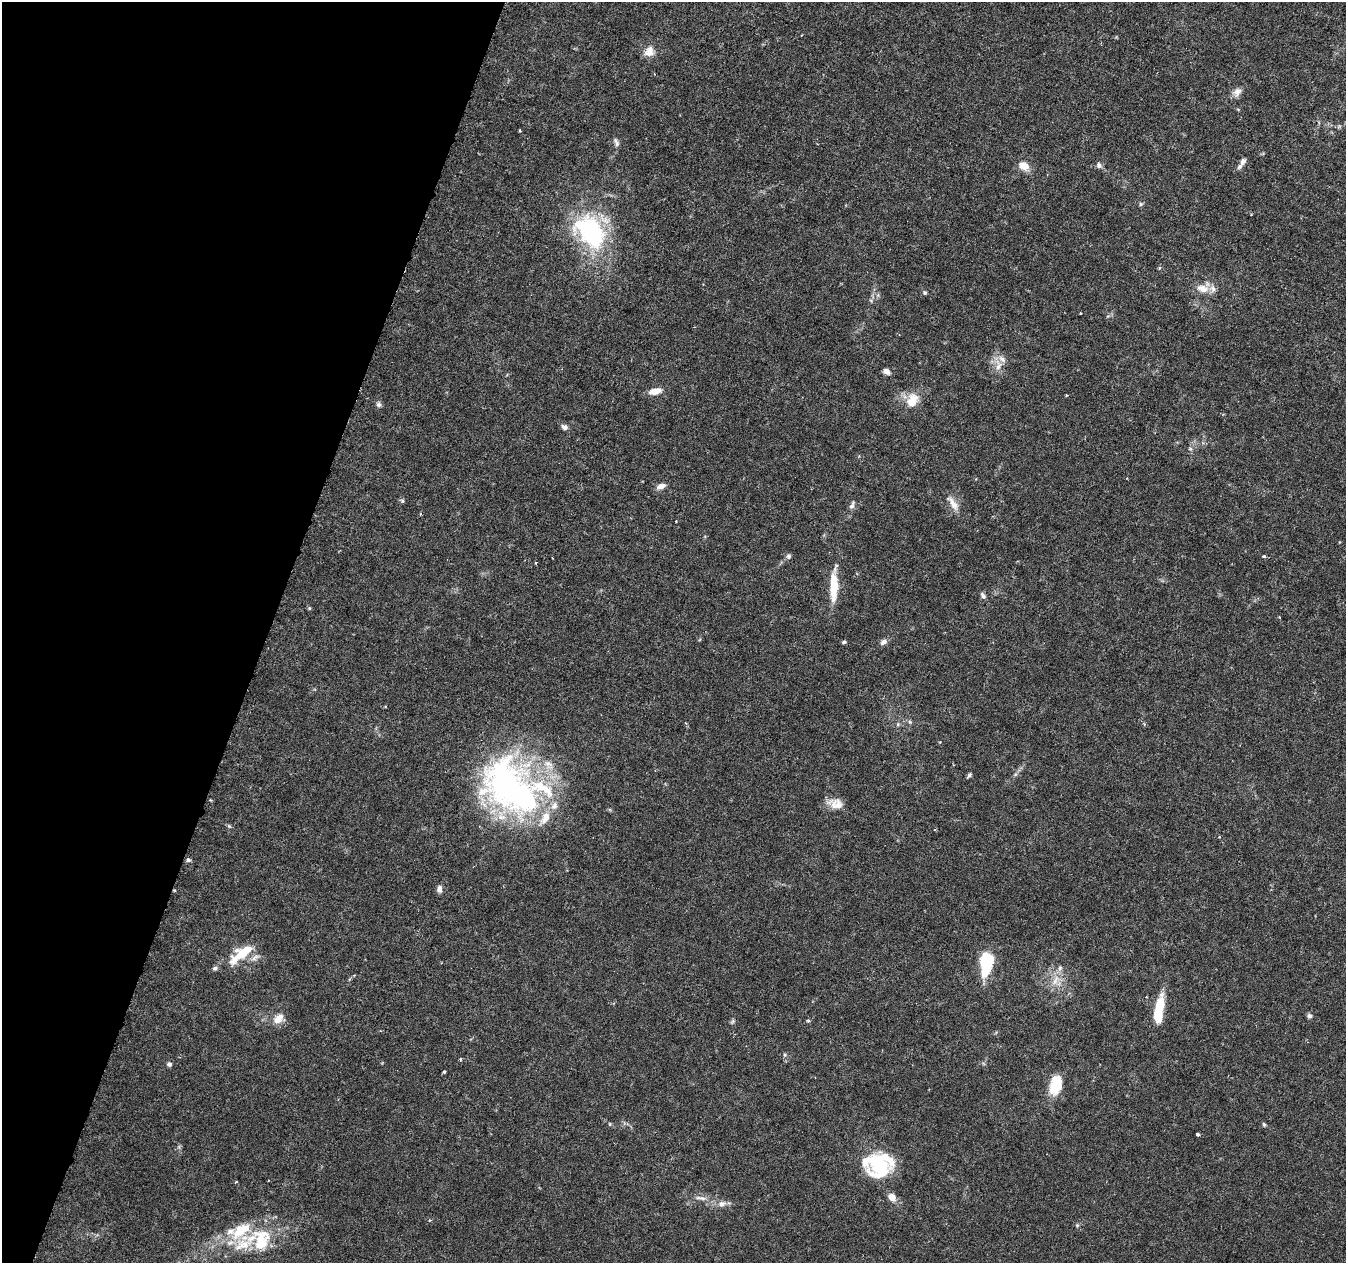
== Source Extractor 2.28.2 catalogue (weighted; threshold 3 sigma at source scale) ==
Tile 9 of 4 x 4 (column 1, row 3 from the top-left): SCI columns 1-1344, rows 1477-2737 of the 5387 x 5538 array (HDU 1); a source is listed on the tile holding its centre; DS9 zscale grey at full resolution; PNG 1348 x 1265 px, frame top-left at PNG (2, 2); no overlay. Shown black and unused: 20% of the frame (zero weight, under 3 of 6 exposures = <1% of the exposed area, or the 3 px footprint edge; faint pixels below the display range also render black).
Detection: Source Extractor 2.28.2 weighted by HDU 2 'WHT'; one run over the whole footprint, this tile lists its part. Background 0.0182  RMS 0.0016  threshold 0.00672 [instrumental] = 3 sigma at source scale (4.09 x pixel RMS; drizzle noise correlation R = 1.36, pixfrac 0.8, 0.0396/0.0396 arcsec/px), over >= 5 px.
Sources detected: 85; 5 inside a brighter object's white glare — not listed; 14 inside a brighter listed object's ellipse — not listed separately; the other 66 listed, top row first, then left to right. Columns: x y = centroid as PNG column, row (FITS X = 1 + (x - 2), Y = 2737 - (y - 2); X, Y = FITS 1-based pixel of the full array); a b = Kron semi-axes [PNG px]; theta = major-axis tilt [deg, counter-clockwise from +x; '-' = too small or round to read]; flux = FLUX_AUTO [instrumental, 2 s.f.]
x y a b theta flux
649 51 15 13 59 1.6
1237 92 13 10 36 0.96
1339 126 7 4 19 0.26
519 130 4 2 - 0.16
616 142 12 5 -66 0.49
1243 161 11 7 61 0.77
1099 165 8 7 - 0.48
1024 166 13 9 -21 1.8
1141 204 6 5 - 0.26
590 231 47 31 -51 20
1203 289 17 10 -14 1.8
925 293 5 5 - 0.25
1080 313 2 2 - 0.12
998 365 20 8 -87 1.6
886 371 8 5 -27 0.73
655 391 11 6 14 2
1066 395 3 3 - 0.14
912 400 17 12 63 2.8
379 404 8 7 - 0.42
565 427 8 6 -24 0.59
1190 449 7 5 -67 0.31
661 486 11 7 22 0.94
402 501 6 5 - 0.26
953 503 25 8 -56 1.5
852 505 14 6 69 0.61
676 521 3 2 - 0.12
789 556 7 6 - 0.39
1264 556 5 3 - 0.26
536 563 4 3 - 0.15
834 586 37 8 88 4.8
983 595 9 5 -59 0.46
309 608 5 4 - 0.19
844 642 5 4 - 0.25
883 642 9 7 28 0.6
385 707 4 3 - 0.13
898 724 5 5 - 0.26
969 775 7 4 50 0.29
512 789 79 51 -48 55
838 804 20 14 -24 1.8
229 826 7 4 -45 0.23
188 860 6 5 - 0.33
439 889 9 6 87 0.66
241 955 31 14 35 4.7
986 963 24 11 80 9.3
1056 980 16 8 61 1.6
1159 1006 24 10 82 4.1
1309 1016 7 6 - 0.36
279 1019 16 11 38 1.6
733 1021 8 3 71 0.25
808 1021 4 4 - 0.22
785 1055 6 5 - 0.25
460 1059 5 3 - 0.18
169 1064 6 6 - 0.44
444 1072 4 3 - 0.18
1053 1088 20 12 -76 2.7
610 1124 5 5 - 0.18
1264 1124 5 4 - 0.22
1197 1134 3 3 - 0.77
878 1165 34 26 68 7.5
236 1182 4 3 - 0.15
892 1197 9 7 -45 1.4
702 1198 12 6 -12 0.78
722 1204 12 8 21 0.89
1077 1225 5 5 - 0.22
240 1231 26 15 53 4.1
261 1240 32 23 86 6.9